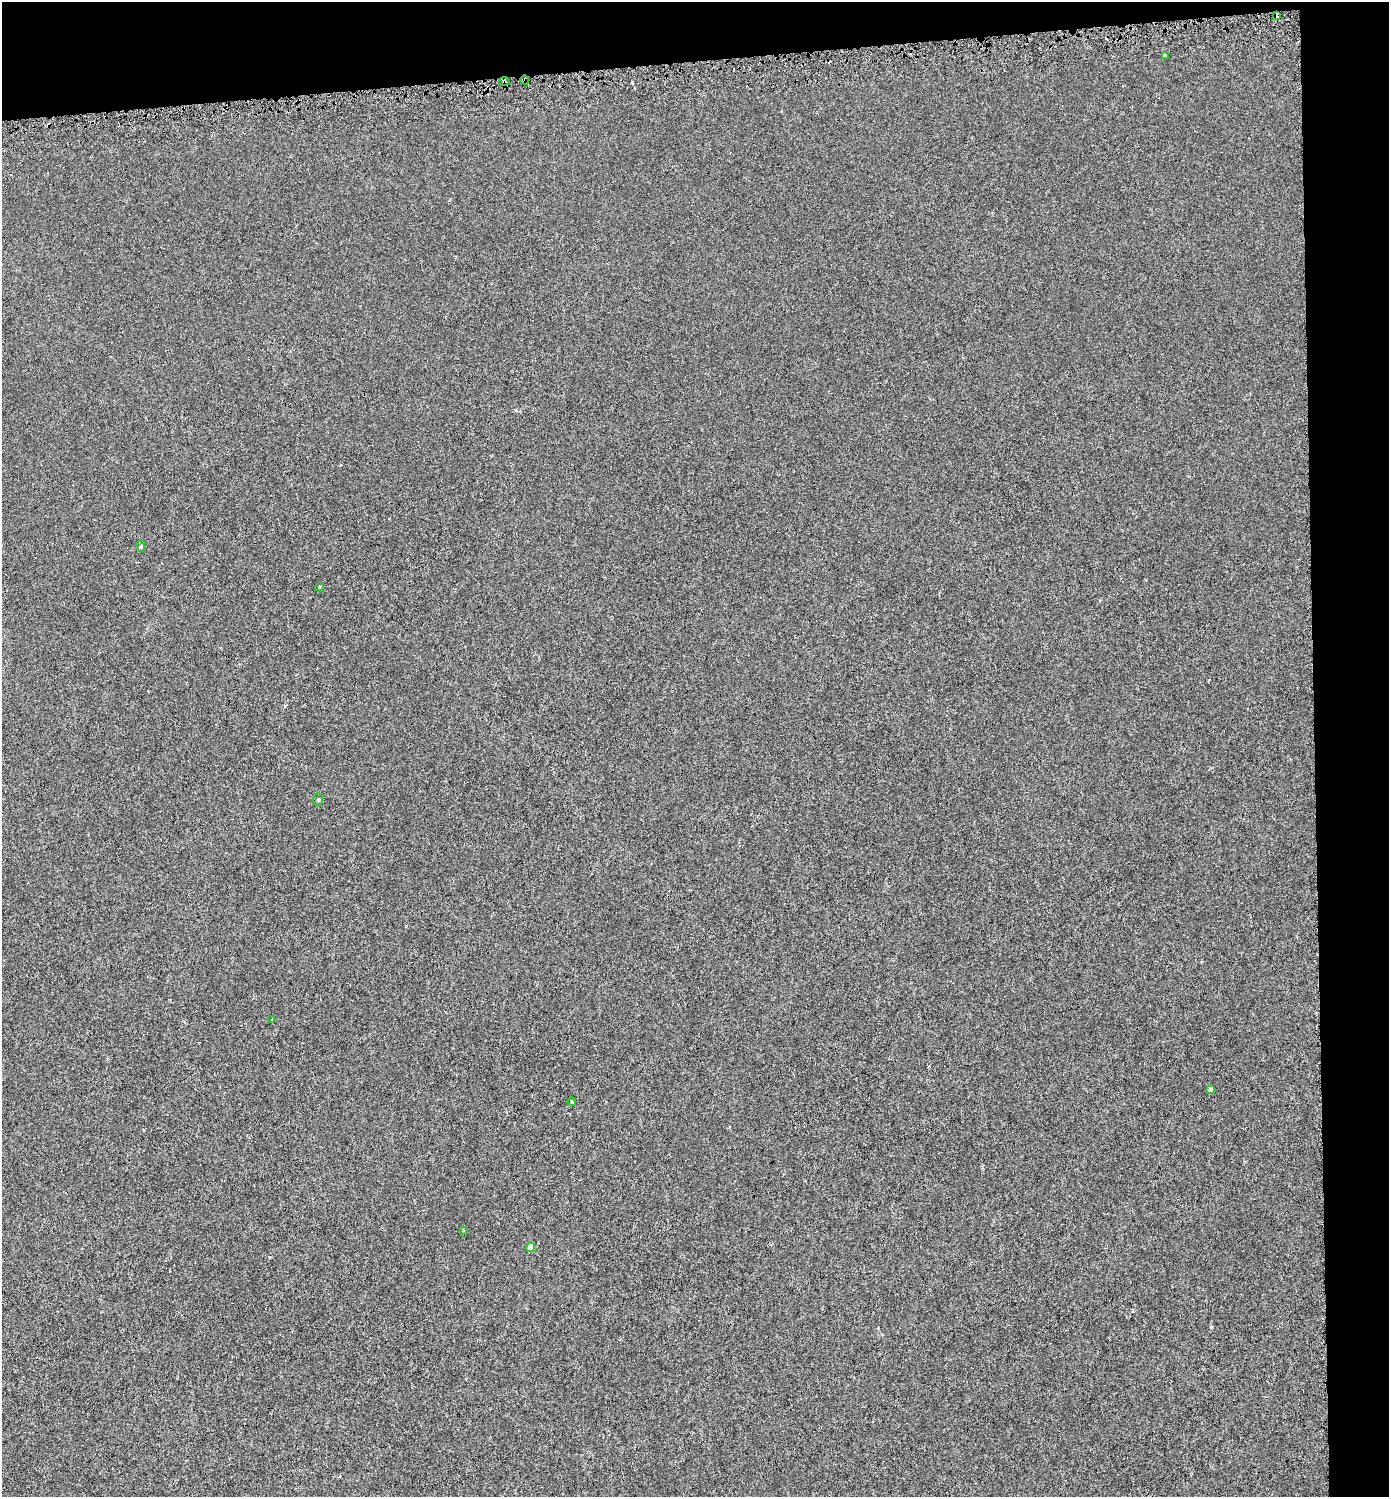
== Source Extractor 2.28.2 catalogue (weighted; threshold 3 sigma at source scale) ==
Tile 3 of 3 x 3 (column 3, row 1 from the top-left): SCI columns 2823-4209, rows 3007-4501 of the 4232 x 4529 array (HDU 1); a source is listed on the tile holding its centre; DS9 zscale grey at full resolution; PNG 1391 x 1499 px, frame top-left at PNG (2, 2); each listed source drawn as its Kron ellipse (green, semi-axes under 4 px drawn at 4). Shown black and unused: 9% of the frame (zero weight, under 3 of 6 exposures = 2% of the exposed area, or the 3 px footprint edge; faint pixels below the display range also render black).
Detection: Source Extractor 2.28.2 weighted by HDU 2 'WHT'; one run over the whole footprint, this tile lists its part. Background -1.06e-04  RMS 0.0014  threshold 0.00575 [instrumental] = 3 sigma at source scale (4.09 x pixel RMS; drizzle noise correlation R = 1.36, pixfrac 0.8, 0.0396/0.0396 arcsec/px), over >= 5 px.
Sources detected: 15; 3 cosmic-ray / hot-pixel residue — neither listed nor drawn; the other 12 listed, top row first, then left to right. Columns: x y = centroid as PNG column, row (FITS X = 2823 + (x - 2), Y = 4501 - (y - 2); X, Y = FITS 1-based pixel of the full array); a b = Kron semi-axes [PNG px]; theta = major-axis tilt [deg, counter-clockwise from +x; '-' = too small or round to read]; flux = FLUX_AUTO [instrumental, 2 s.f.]
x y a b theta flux
1277 15 4 3 - 0.39
1165 55 3 3 - 0.22
525 80 4 3 - 0.11
504 81 5 3 - 0.32
141 546 6 4 89 0.15
319 587 4 3 - 0.12
318 800 6 5 - 0.18
272 1019 3 2 - 0.1
1211 1090 4 3 - 0.34
572 1102 4 4 - 0.15
464 1230 4 3 - 0.12
531 1247 5 4 - 2
Overlapping masked pixels (flux is a lower limit): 3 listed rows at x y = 1277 15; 525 80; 504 81
Unlisted compact peaks at least as high as the median listed source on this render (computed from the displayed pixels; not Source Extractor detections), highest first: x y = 1211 1327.